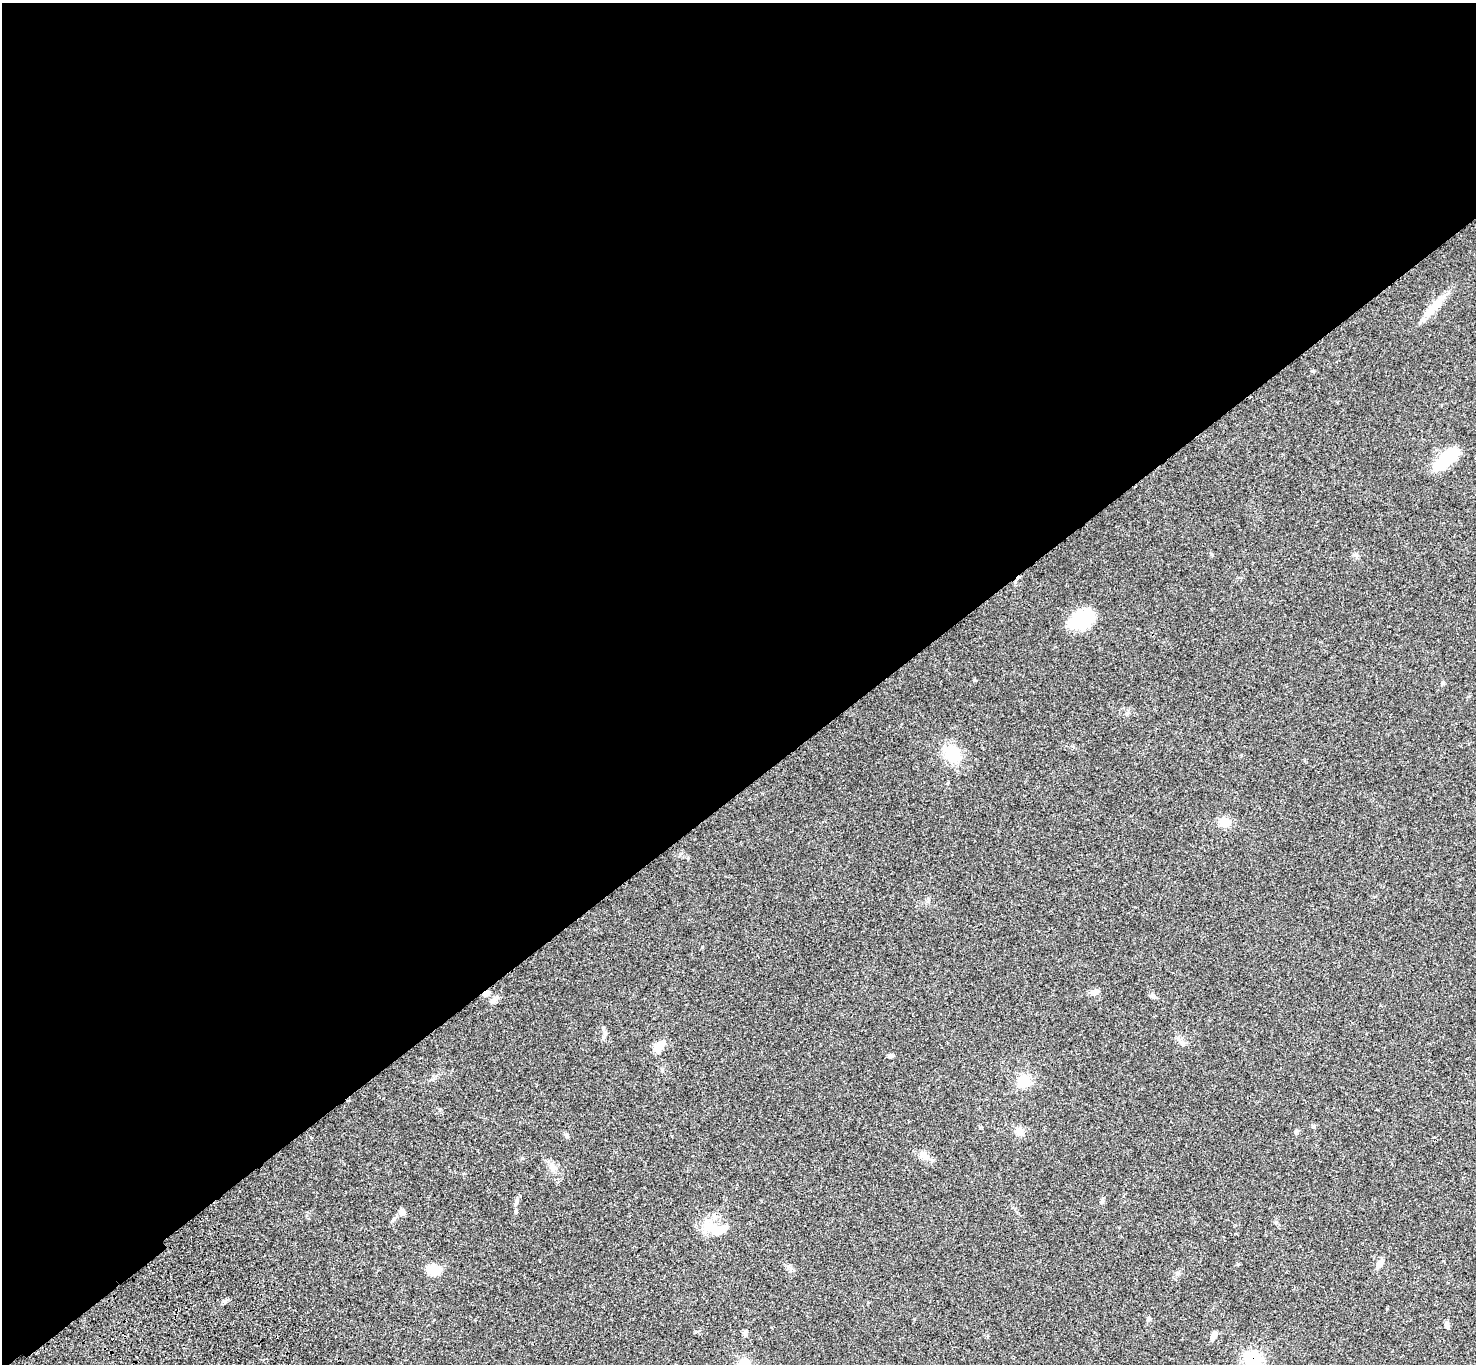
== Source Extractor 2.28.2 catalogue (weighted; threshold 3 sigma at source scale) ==
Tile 2 of 4 x 4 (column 2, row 1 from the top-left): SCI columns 1576-3049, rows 4465-5826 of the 6096 x 6070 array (HDU 1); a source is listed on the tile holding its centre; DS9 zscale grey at full resolution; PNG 1478 x 1366 px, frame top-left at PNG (2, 3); no overlay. Shown black and unused: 58% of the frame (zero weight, under 3 of 4 exposures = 6% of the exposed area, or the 3 px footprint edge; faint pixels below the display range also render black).
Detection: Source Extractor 2.28.2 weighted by HDU 2 'WHT'; one run over the whole footprint, this tile lists its part. Background 0.0448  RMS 0.0054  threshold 0.0245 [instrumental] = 3 sigma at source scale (4.5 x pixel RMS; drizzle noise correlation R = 1.50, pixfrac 1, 0.05/0.05 arcsec/px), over >= 5 px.
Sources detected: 34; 2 inside a brighter object's white glare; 1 cosmic-ray / hot-pixel residue — not listed; the other 31 listed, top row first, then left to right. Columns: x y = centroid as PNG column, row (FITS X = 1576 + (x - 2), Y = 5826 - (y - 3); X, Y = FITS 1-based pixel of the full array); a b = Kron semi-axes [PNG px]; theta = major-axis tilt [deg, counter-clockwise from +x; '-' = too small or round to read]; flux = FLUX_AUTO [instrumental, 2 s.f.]
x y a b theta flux
1435 305 32 9 45 8.6
1443 462 25 12 48 18
1082 619 24 16 25 26
1443 683 5 4 - 0.77
952 754 25 19 -54 14
1225 822 9 9 - 7
1095 992 10 7 21 2.2
1153 996 7 5 -45 1.2
494 1001 8 6 17 1.5
604 1031 11 4 -74 1.6
659 1046 13 8 58 6
890 1055 7 5 -28 0.95
1023 1081 14 12 39 9.5
1313 1126 5 5 - 0.83
1019 1131 9 9 - 3.3
1296 1131 6 5 - 0.9
924 1155 15 9 -46 3.7
553 1168 11 9 -57 2.9
1102 1201 7 5 70 0.88
516 1202 10 4 67 1.4
402 1212 8 8 - 2.1
516 1212 6 4 70 0.75
708 1227 22 16 -11 9.4
1380 1264 9 6 56 3.7
434 1270 13 9 -9 11
1148 1318 7 5 90 0.89
1447 1324 7 6 - 1.5
745 1332 7 5 70 1
1214 1335 8 5 67 3.9
1253 1360 7 7 - 130
744 1364 11 11 - 9
Overlapping masked pixels (flux is a lower limit): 1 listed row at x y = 1253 1360
Isophote crosses this tile's border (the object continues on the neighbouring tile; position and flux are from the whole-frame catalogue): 2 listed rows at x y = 1253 1360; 744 1364
Unlisted compact peaks at least as high as the median listed source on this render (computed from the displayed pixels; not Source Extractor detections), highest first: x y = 227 1300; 974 680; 1238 1264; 1211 554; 1183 1045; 522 1158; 440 1110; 567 1136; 788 1266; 1276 1222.